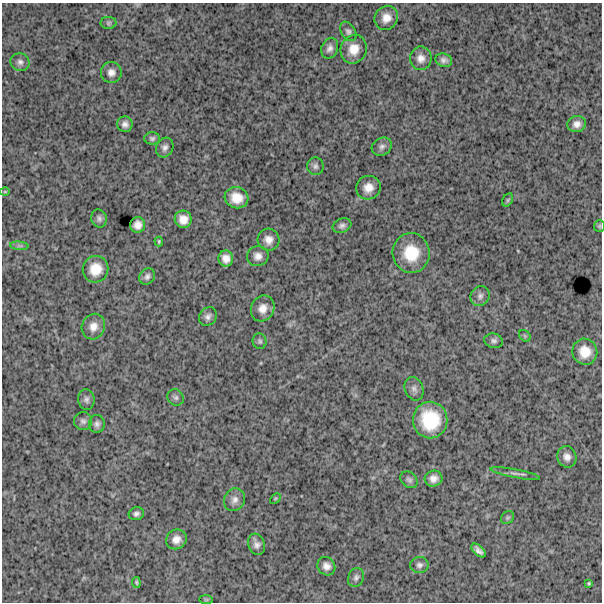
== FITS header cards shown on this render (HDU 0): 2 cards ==
NAXIS1  =                  600
NAXIS2  =                  600

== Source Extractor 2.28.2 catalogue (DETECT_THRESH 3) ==
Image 600 x 600 px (HDU 0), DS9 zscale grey, 1 PNG px = 1 image px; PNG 604 x 604 px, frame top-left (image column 1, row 600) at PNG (2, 3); each listed source drawn as its Kron ellipse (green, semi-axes under 4 px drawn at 4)
Background 1630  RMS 250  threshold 757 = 3 sigma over >= 5 px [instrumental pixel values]
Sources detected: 63; all 63 listed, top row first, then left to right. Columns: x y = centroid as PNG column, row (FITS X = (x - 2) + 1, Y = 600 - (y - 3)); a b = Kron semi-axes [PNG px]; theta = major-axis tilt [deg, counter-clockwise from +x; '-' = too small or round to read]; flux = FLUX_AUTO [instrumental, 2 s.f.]
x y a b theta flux
386 18 12 11 - 170000
108 23 8 6 2 34000
348 31 10 7 -57 53000
330 48 11 8 67 81000
354 49 14 13 - 230000
421 58 11 11 - 130000
444 60 8 6 -18 66000
20 62 9 8 - 69000
111 72 10 10 - 110000
125 124 8 7 - 79000
577 124 9 8 - 100000
152 138 7 6 - 43000
382 147 10 8 28 72000
165 148 10 8 63 75000
315 166 9 8 - 61000
368 188 12 11 - 180000
5 192 5 3 - 16000
237 198 12 10 -16 250000
508 200 7 5 60 26000
99 218 9 7 -72 57000
183 219 9 8 - 170000
138 225 8 7 - 120000
342 225 9 7 18 61000
599 226 6 5 - 25000
268 240 11 10 - 130000
159 241 5 3 - 20000
19 246 9 3 -5 36000
411 253 20 18 -85 540000
258 256 11 10 - 110000
226 258 8 7 - 130000
96 269 13 12 - 280000
147 276 9 7 53 60000
480 296 10 9 - 77000
263 308 13 11 62 160000
208 316 10 8 54 73000
93 327 13 11 67 160000
525 336 6 5 - 28000
260 341 8 7 - 41000
494 341 9 7 -11 53000
585 352 13 12 - 260000
414 389 12 9 -69 76000
176 397 8 7 - 52000
86 399 10 8 -82 61000
430 420 18 17 - 730000
83 421 9 9 - 61000
97 424 9 8 - 66000
567 457 11 9 -71 110000
515 474 25 4 -11 72000
433 479 9 8 - 110000
409 480 9 7 -41 53000
275 498 6 4 45 17000
234 500 11 10 - 100000
136 514 8 6 17 52000
507 518 7 5 46 30000
176 539 10 9 - 140000
256 544 11 8 -71 85000
479 550 8 5 -43 70000
419 565 9 8 - 62000
326 566 9 8 - 100000
356 577 10 7 68 61000
136 582 5 3 - 23000
589 583 3 2 - 17000
206 599 7 4 0 19000